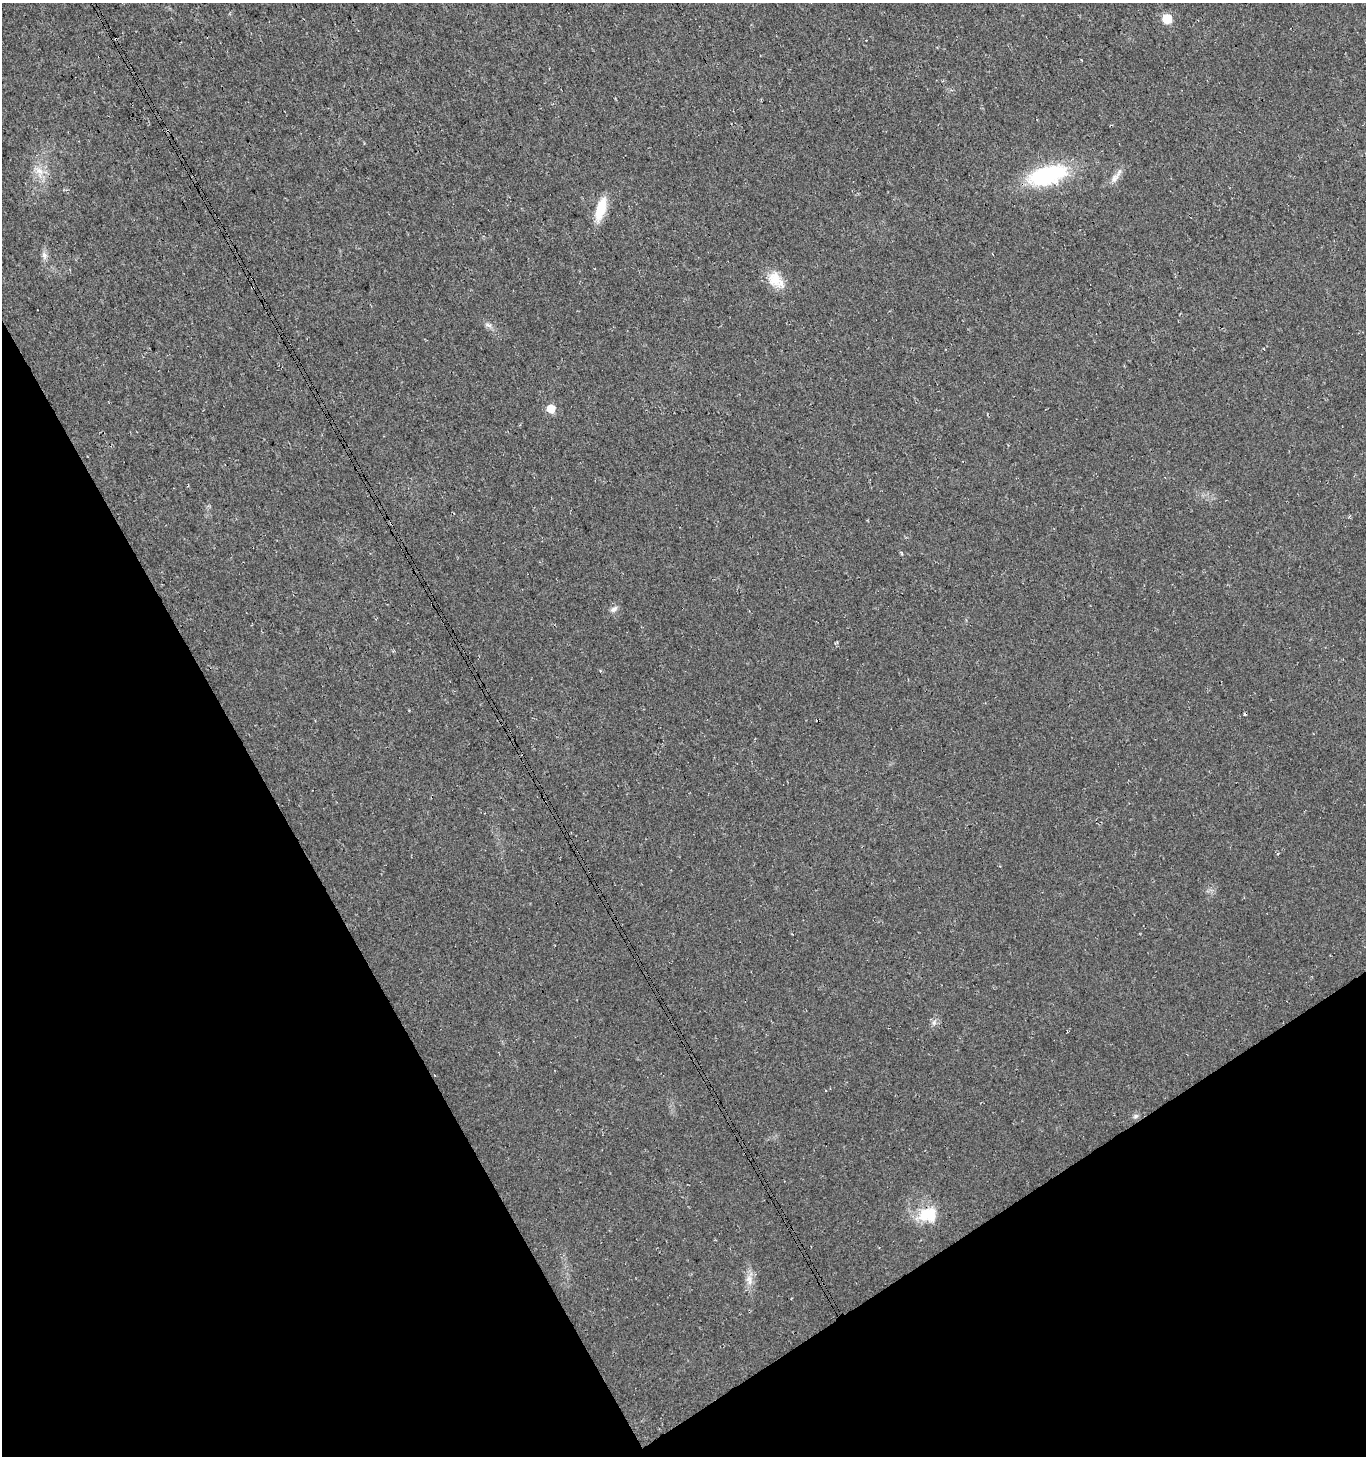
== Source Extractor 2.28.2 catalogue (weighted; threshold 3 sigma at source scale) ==
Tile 14 of 4 x 4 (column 2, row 4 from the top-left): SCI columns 1570-2933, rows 50-1503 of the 5806 x 5921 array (HDU 1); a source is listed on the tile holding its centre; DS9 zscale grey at full resolution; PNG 1368 x 1458 px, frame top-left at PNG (2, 3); no overlay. Shown black and unused: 28% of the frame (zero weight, under 3 of 4 exposures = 5% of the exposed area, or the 3 px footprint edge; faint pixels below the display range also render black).
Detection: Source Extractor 2.28.2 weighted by HDU 2 'WHT'; one run over the whole footprint, this tile lists its part. Background 0.0165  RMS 0.007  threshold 0.0317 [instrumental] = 3 sigma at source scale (4.5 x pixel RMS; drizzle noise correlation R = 1.50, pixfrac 1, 0.0396/0.0396 arcsec/px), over >= 5 px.
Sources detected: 15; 1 cosmic-ray / hot-pixel residue — not listed; the other 14 listed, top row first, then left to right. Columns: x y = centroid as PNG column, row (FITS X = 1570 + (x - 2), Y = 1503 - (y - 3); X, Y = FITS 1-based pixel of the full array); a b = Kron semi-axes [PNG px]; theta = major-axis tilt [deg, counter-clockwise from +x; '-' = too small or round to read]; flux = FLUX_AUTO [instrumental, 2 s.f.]
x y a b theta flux
1167 19 6 6 - 24
39 171 14 8 -38 6.6
1047 175 43 19 16 67
1115 178 21 7 51 5
601 209 28 10 74 18
44 255 10 7 -80 3
776 280 26 16 -47 13
488 325 10 5 -26 2.4
551 409 6 5 - 15
614 609 11 6 33 2.6
934 1023 8 6 71 2.2
1136 1116 8 5 27 1.6
927 1215 25 19 7 22
749 1280 16 8 -78 5.9